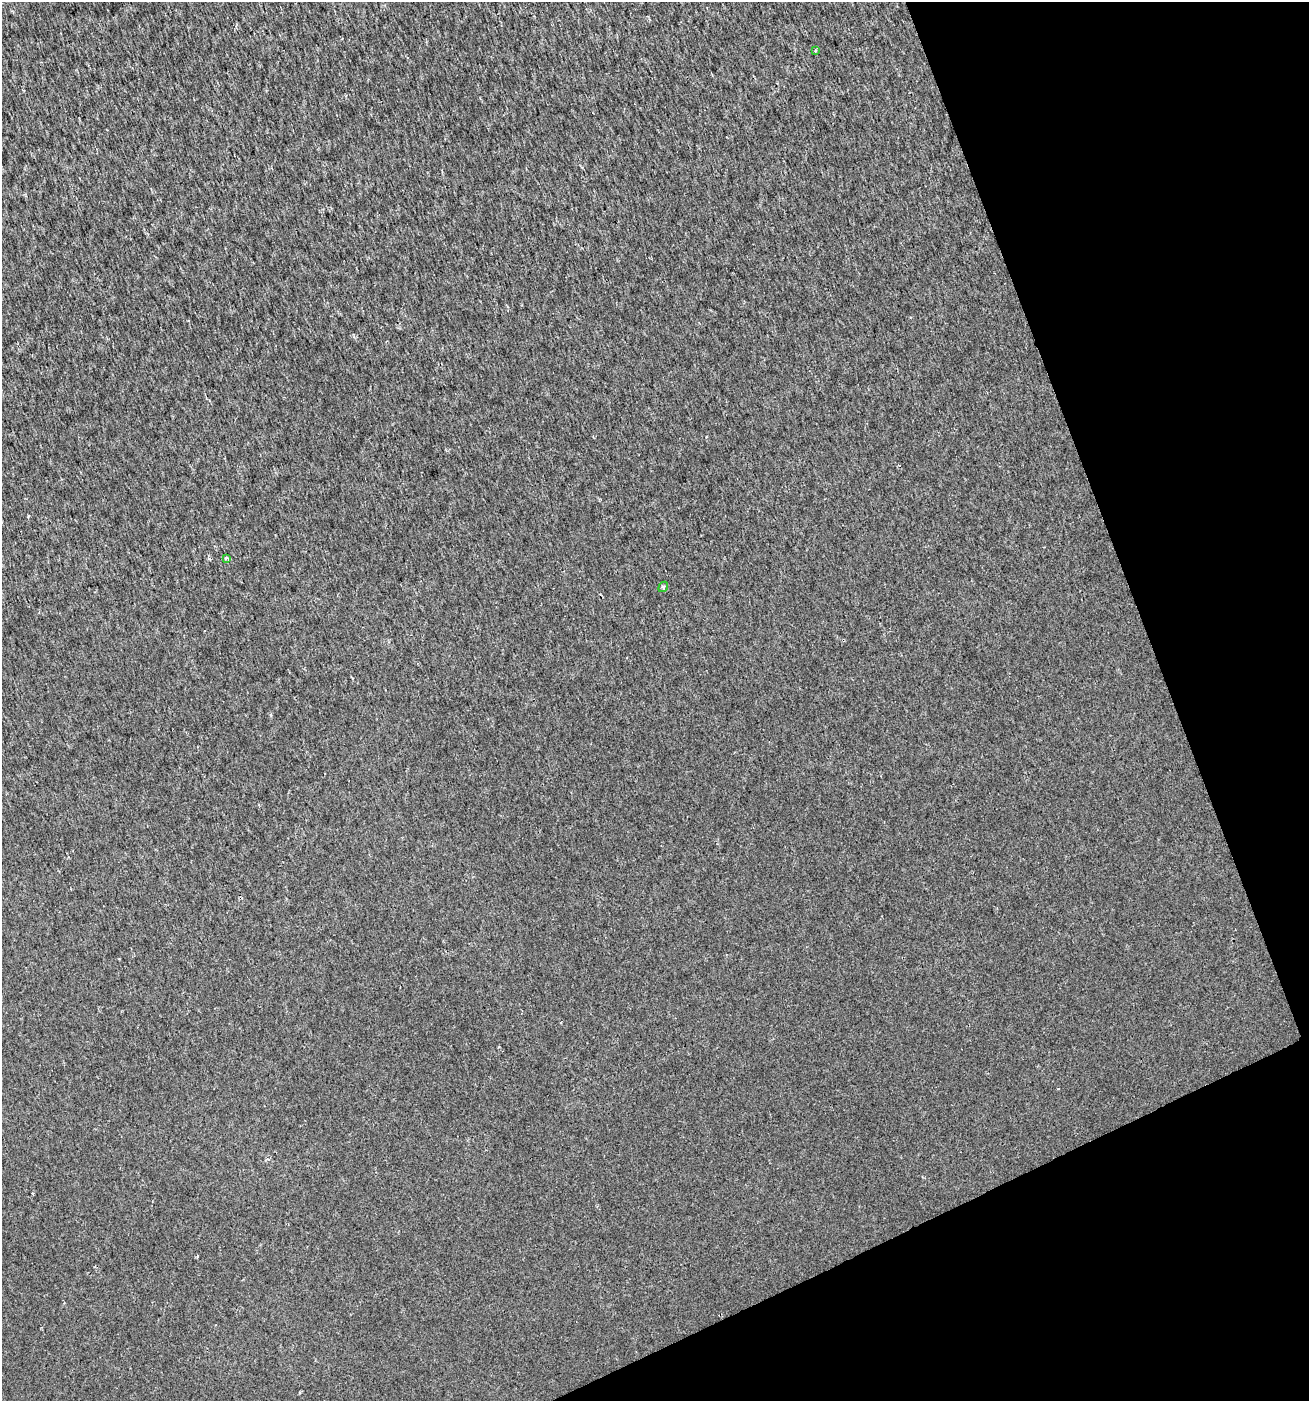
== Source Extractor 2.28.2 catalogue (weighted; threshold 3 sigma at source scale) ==
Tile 12 of 4 x 4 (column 4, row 3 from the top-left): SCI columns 4005-5311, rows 1402-2800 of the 5452 x 5599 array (HDU 1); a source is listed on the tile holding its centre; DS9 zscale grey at full resolution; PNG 1311 x 1403 px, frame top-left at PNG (2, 2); each listed source drawn as its Kron ellipse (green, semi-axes under 4 px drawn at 4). Shown black and unused: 19% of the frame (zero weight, under 2 of 3 exposures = <1% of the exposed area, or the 3 px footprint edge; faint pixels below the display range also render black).
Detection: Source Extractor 2.28.2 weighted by HDU 2 'WHT'; one run over the whole footprint, this tile lists its part. Background 0.00179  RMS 0.0037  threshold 0.0168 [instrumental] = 3 sigma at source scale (4.5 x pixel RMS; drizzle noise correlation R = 1.50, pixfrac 1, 0.0396/0.0396 arcsec/px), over >= 5 px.
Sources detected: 3; all 3 listed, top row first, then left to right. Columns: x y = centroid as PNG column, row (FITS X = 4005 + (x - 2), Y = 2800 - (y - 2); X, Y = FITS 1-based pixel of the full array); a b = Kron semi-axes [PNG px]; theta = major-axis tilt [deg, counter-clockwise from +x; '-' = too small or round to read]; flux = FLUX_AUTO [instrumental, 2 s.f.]
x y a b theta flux
816 50 4 3 - 0.57
226 558 3 3 - 1.3
663 587 6 4 49 0.58